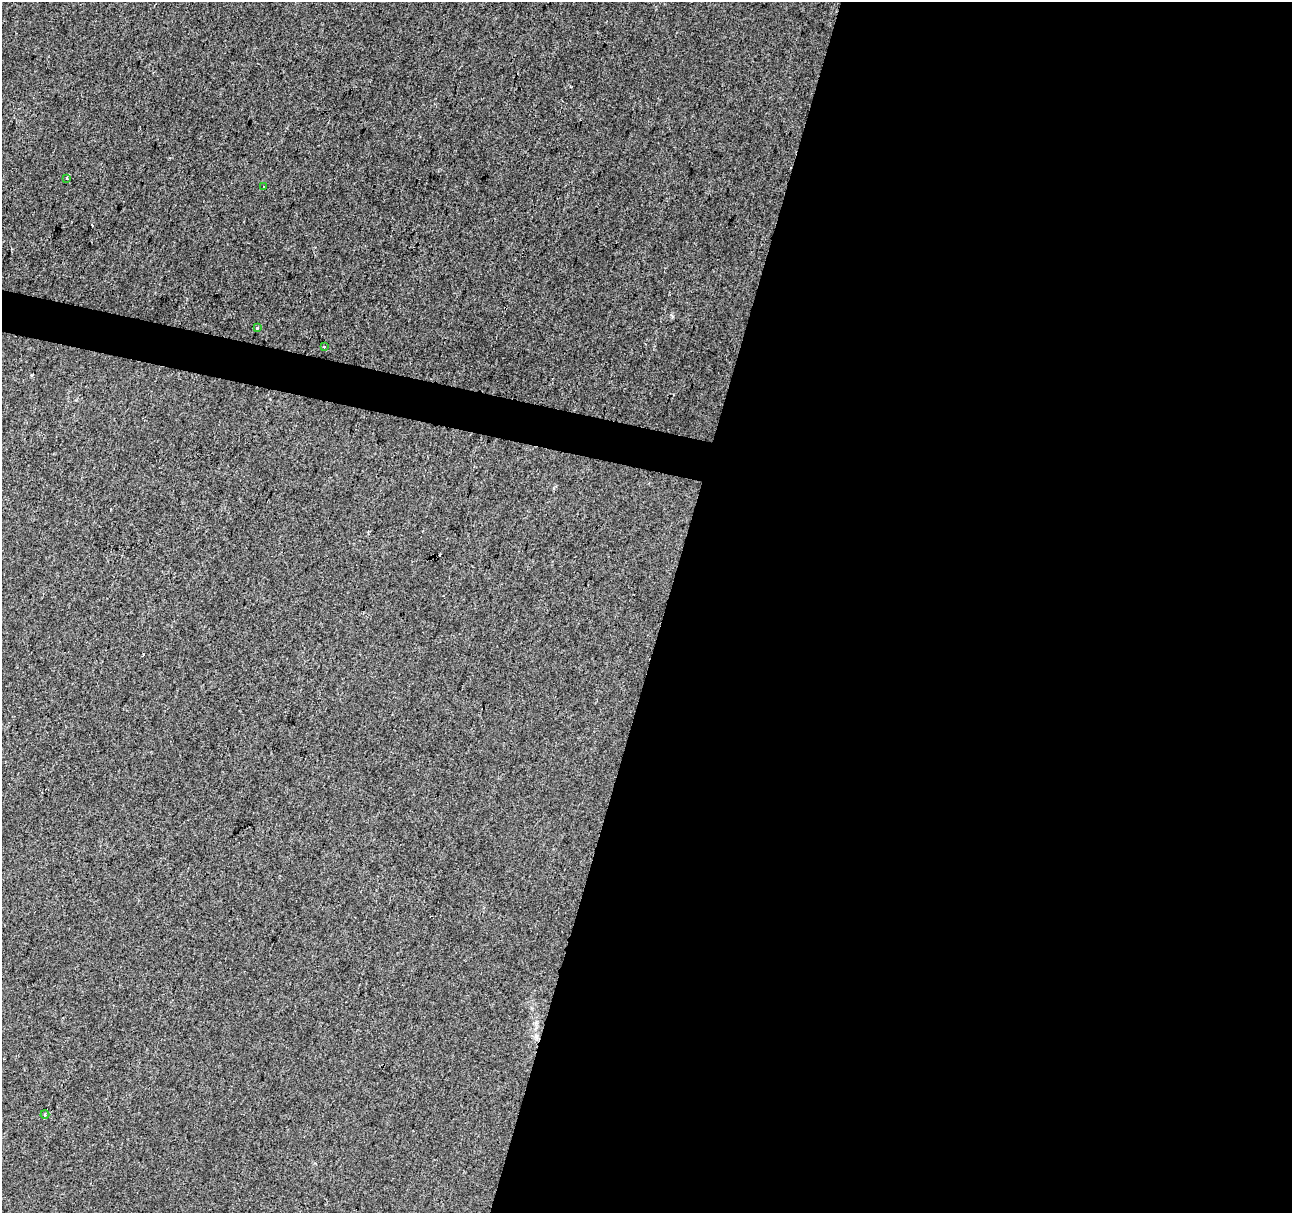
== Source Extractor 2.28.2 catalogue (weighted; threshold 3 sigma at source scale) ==
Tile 12 of 4 x 4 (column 4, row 3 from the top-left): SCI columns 3875-5164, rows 1493-2703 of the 5164 x 5344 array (HDU 1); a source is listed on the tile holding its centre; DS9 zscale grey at full resolution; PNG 1294 x 1215 px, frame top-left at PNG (2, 2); each listed source drawn as its Kron ellipse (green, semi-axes under 4 px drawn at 4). Shown black and unused: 50% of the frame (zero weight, under 2 of 3 exposures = <1% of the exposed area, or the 3 px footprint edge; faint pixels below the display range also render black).
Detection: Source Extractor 2.28.2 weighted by HDU 2 'WHT'; one run over the whole footprint, this tile lists its part. Background 0.0107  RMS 0.0066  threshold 0.0296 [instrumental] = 3 sigma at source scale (4.5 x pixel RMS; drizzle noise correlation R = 1.50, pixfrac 1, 0.0396/0.0396 arcsec/px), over >= 5 px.
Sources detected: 6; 1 cosmic-ray / hot-pixel residue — neither listed nor drawn; the other 5 listed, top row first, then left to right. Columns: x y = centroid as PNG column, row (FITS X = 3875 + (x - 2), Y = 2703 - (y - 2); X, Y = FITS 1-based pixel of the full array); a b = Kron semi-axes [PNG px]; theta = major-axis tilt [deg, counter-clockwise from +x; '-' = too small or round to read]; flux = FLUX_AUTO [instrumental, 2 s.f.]
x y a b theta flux
67 178 3 2 - 1
264 187 3 3 - 1.4
257 328 4 3 - 3.3
325 346 3 3 - 1
45 1114 4 4 - 0.78